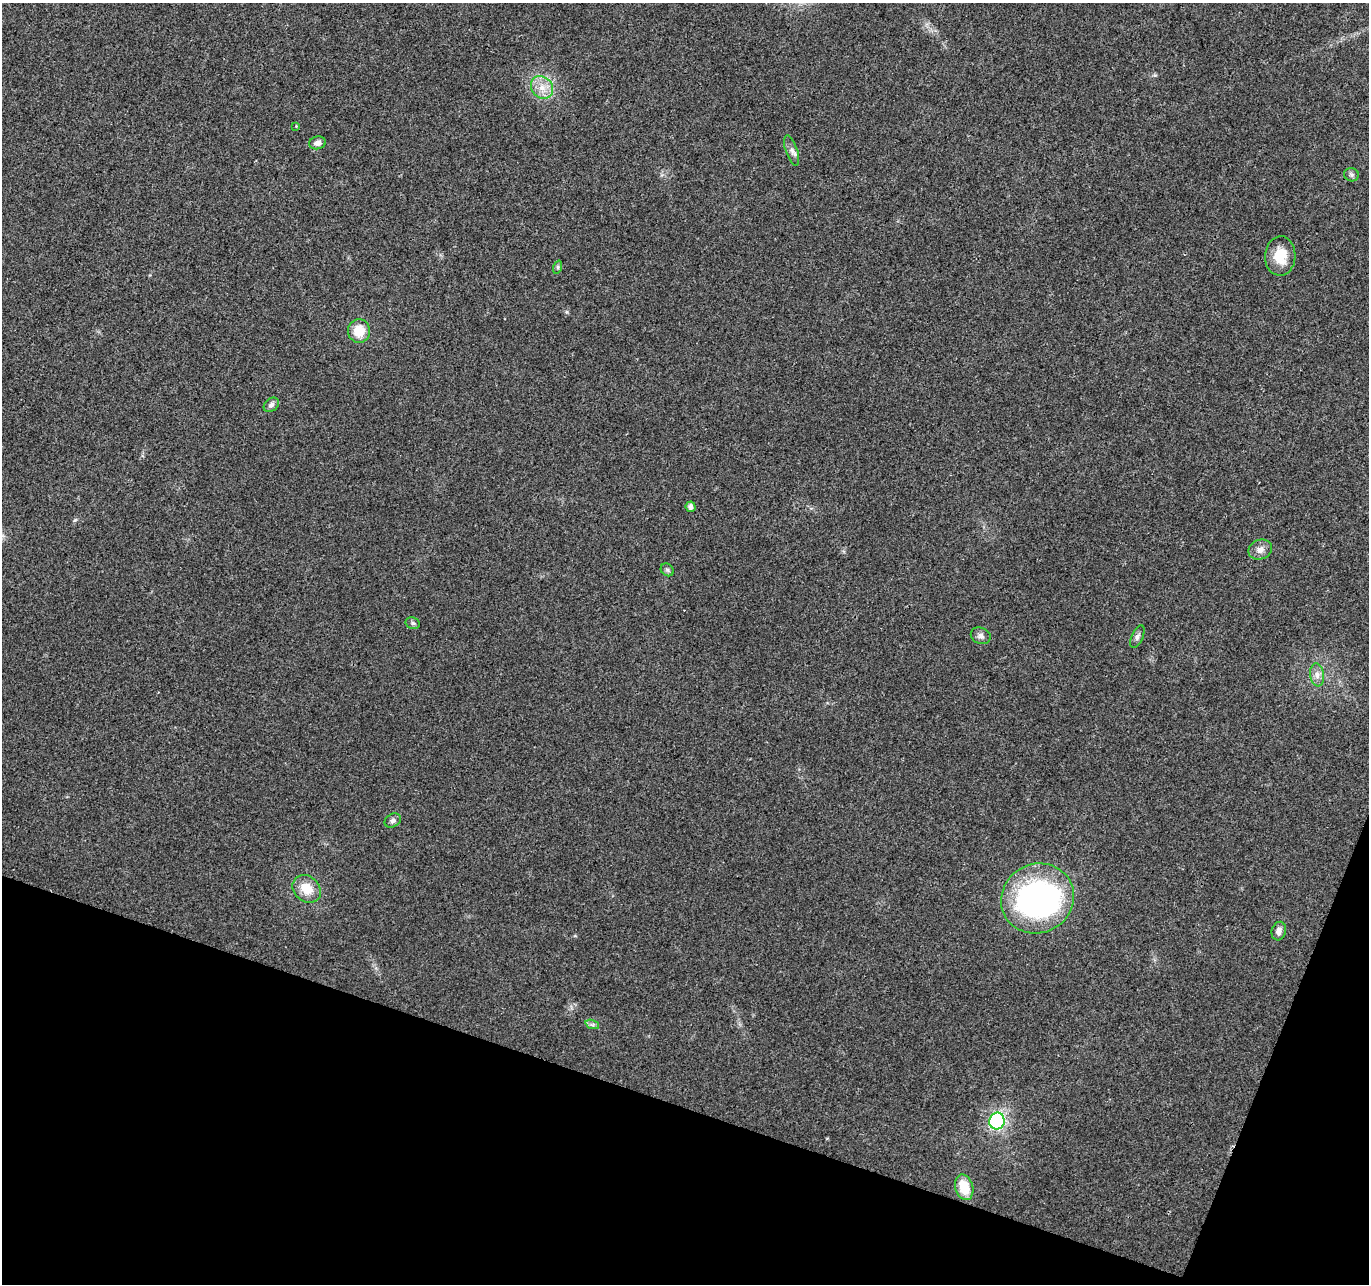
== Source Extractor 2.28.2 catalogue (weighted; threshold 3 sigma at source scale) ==
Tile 15 of 4 x 4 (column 3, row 4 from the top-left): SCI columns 2734-4100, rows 214-1495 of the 5476 x 5619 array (HDU 1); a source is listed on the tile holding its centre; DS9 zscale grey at full resolution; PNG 1371 x 1286 px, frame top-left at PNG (2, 3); each listed source drawn as its Kron ellipse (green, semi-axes under 4 px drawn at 4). Shown black and unused: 17% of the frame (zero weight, under 3 of 4 exposures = <1% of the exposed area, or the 3 px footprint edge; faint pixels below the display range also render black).
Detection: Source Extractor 2.28.2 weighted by HDU 2 'WHT'; one run over the whole footprint, this tile lists its part. Background 0.0267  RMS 0.0031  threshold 0.0138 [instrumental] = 3 sigma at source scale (4.5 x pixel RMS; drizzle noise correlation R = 1.50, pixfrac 1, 0.0396/0.0396 arcsec/px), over >= 5 px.
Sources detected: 24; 1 inside a brighter object's white glare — neither listed nor drawn; the other 23 listed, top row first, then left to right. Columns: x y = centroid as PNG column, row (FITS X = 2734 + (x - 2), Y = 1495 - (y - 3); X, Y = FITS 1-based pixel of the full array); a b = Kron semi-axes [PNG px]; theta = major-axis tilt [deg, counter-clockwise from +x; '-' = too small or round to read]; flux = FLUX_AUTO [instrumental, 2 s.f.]
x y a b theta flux
542 87 12 10 -46 3.5
296 126 3 3 - 0.2
318 143 8 6 12 1.5
792 150 16 6 -71 1.4
1351 175 7 6 - 0.75
1280 256 20 15 88 7.3
558 267 7 4 72 0.5
359 331 12 11 - 6.3
271 405 8 6 41 1.1
691 507 5 5 - 1.3
1260 550 12 9 23 2.1
667 570 7 5 -44 0.7
413 623 7 5 -20 0.69
981 636 10 8 -24 1.2
1137 637 12 5 66 1
1317 675 11 7 -83 1.8
393 820 8 6 32 0.96
307 889 15 12 -41 6
1037 898 37 34 31 91
1279 931 9 7 74 1.6
592 1024 7 4 -19 0.7
997 1121 8 7 - 44
964 1187 13 9 -73 7.5